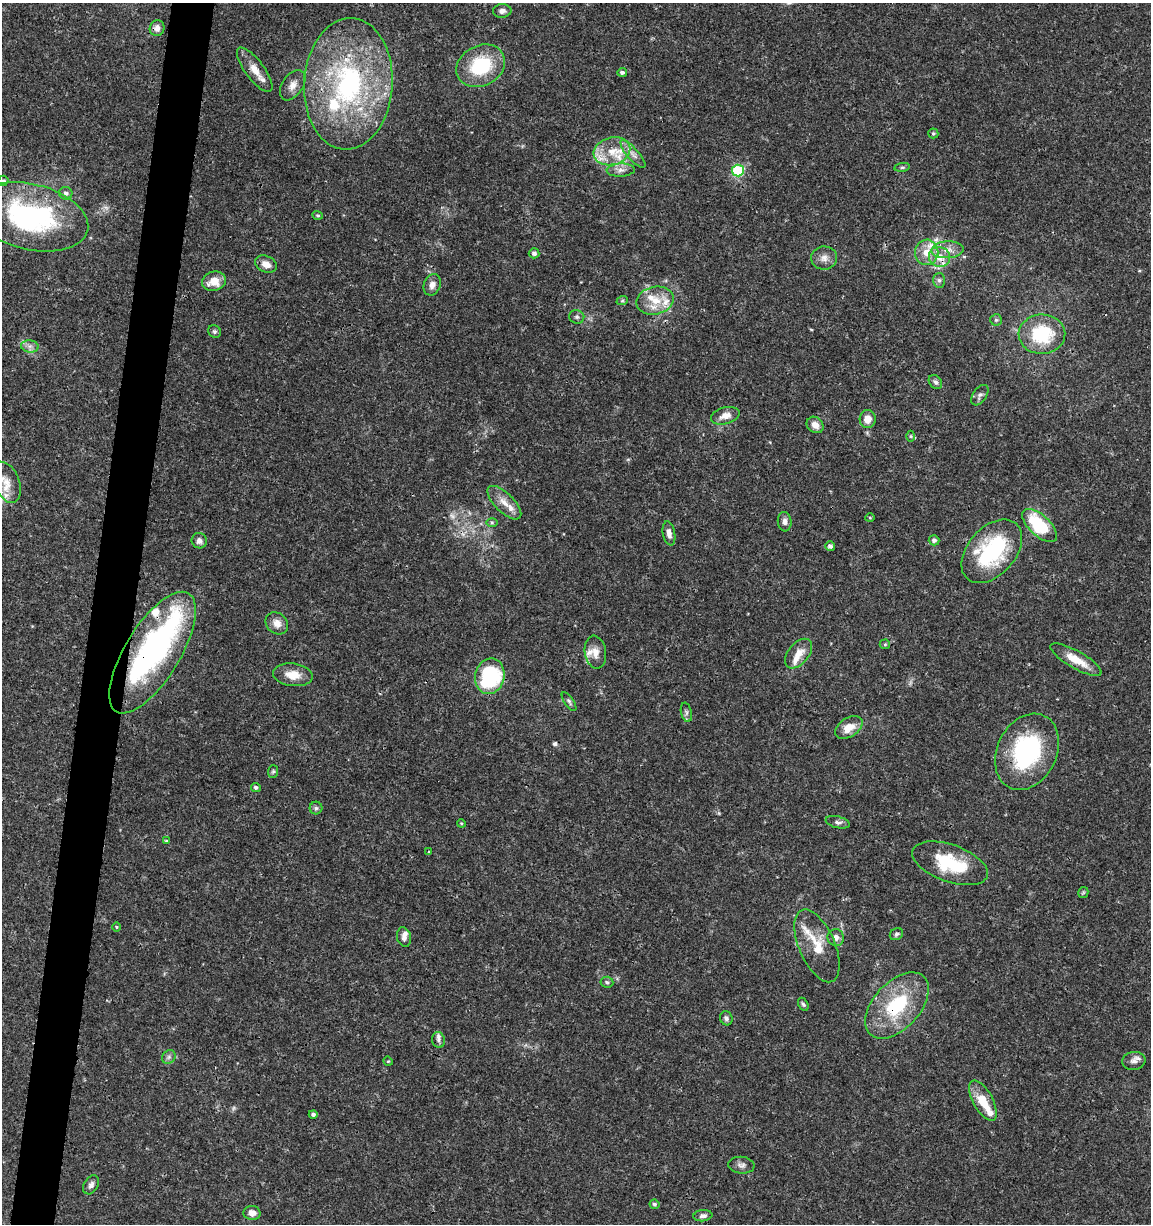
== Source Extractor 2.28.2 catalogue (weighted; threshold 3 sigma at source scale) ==
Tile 7 of 4 x 4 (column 3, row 2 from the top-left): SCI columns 2523-3671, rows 2453-3674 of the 5104 x 4898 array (HDU 1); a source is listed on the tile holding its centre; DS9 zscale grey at full resolution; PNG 1153 x 1226 px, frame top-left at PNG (2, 3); each listed source drawn as its Kron ellipse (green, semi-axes under 4 px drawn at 4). Shown black and unused: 4% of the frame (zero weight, under 3 of 4 exposures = <1% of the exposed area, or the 3 px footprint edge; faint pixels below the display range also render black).
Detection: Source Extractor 2.28.2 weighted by HDU 2 'WHT'; one run over the whole footprint, this tile lists its part. Background 0.0341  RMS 0.0023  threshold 0.0101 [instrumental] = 3 sigma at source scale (4.5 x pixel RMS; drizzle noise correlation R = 1.50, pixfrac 1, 0.0396/0.0396 arcsec/px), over >= 5 px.
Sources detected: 109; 1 too faint to see at this stretch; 2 inside a brighter object's white glare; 1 cosmic-ray / hot-pixel residue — neither listed nor drawn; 14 inside a brighter listed object's ellipse — not listed separately; the other 91 listed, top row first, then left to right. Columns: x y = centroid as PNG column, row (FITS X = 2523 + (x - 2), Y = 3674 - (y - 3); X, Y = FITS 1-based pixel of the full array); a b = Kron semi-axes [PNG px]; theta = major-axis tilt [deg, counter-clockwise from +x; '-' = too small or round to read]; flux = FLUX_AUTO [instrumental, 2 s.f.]
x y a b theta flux
502 11 9 7 6 1
157 28 8 7 - 1.3
481 66 25 20 27 14
255 70 27 9 -53 3.3
622 72 5 4 - 0.55
348 84 66 44 87 47
293 85 17 10 56 1.9
933 133 5 5 - 0.35
612 151 18 13 16 4.6
633 154 18 5 -49 1.5
902 167 8 4 8 0.37
621 170 14 6 3 1.3
738 171 6 6 - 17
3 181 5 5 - 0.65
66 193 6 6 - 0.74
318 215 5 4 - 0.31
31 217 59 33 -13 39
947 250 16 8 3 2.1
927 252 13 11 82 3.3
534 253 5 5 - 0.61
939 257 11 10 - 3
824 258 13 11 2 1.6
266 264 11 8 -24 1.6
939 280 7 6 - 0.62
214 281 12 9 14 3.4
432 285 11 8 67 1.4
622 301 6 3 19 0.28
655 301 19 14 13 4.5
577 317 7 6 - 0.59
996 320 6 6 - 0.39
214 331 6 6 - 0.46
1042 334 23 20 1 13
30 346 9 6 -6 0.88
935 382 8 6 -49 0.6
980 395 11 6 54 0.77
725 416 14 8 15 2
868 419 9 8 - 2.3
815 425 9 7 -41 1.6
911 436 5 3 - 0.28
7 482 21 12 -68 4
504 503 22 9 -45 2.8
870 517 5 3 - 0.22
492 522 6 4 0 0.32
785 522 9 7 -84 0.97
1040 526 21 10 -43 13
669 533 12 6 -79 1.2
934 540 5 5 - 0.6
199 541 8 7 - 1
830 546 5 5 - 0.79
992 551 37 24 48 22
277 623 12 10 -42 2
885 644 5 5 - 0.28
595 652 16 10 -81 2.1
152 653 69 27 58 53
799 654 17 10 50 2.6
1076 660 29 8 -30 4.4
293 675 20 11 -7 3.4
490 676 18 14 77 20
569 702 11 4 -55 0.55
686 712 10 5 -77 0.57
849 727 15 9 33 3.1
1027 752 40 29 63 27
273 771 6 5 - 0.36
256 787 5 4 - 0.49
316 808 6 6 - 0.53
838 822 12 5 -13 0.74
461 823 4 3 - 0.2
166 841 4 3 - 0.21
429 852 4 3 - 0.21
950 863 39 18 -20 13
1083 892 5 5 - 0.29
116 927 5 3 - 0.22
896 934 7 5 34 0.48
404 937 10 7 -76 1.1
836 938 8 8 - 1.2
817 946 39 18 -66 6.3
607 982 6 5 - 0.43
803 1004 7 4 -59 0.44
897 1005 39 23 47 17
726 1018 7 6 - 0.66
438 1040 8 6 -77 0.82
169 1057 7 6 - 0.65
388 1061 5 4 - 0.23
1134 1061 11 9 8 1.2
983 1101 22 10 -61 5.1
313 1114 4 4 - 0.56
741 1165 13 8 -6 1
91 1185 10 7 60 0.93
654 1204 5 5 - 0.48
252 1213 8 7 - 1.4
703 1216 9 5 6 0.78
Overlapping masked pixels (flux is a lower limit): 3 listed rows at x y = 939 257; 152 653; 897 1005
Isophote crosses this tile's border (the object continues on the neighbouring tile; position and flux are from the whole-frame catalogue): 2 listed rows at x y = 3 181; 7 482